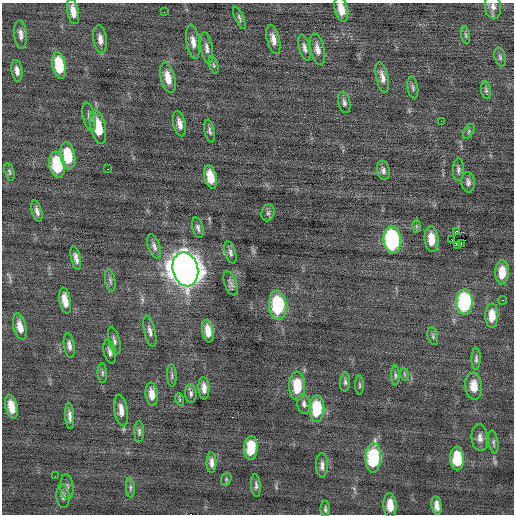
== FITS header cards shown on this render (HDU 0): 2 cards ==
NAXIS1  =                  512 / Axis length
NAXIS2  =                  512 / Axis length

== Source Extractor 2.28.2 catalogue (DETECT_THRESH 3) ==
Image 512 x 512 px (HDU 0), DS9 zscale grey, 1 PNG px = 1 image px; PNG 516 x 516 px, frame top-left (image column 1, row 512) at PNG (2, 3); each listed source drawn as its Kron ellipse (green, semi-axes under 4 px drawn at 4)
Background -0.0276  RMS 0.77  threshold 2.31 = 3 sigma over >= 5 px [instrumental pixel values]
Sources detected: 100; all 100 listed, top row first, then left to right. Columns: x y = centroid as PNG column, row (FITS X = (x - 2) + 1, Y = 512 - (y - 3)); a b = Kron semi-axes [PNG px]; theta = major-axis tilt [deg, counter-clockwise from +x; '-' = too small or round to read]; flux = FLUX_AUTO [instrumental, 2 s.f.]
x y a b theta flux
493 7 12 8 -81 280
341 9 12 6 -76 620
73 11 13 5 -79 510
164 12 2 2 - 230
239 18 12 4 -66 120
21 34 14 6 -85 280
466 35 9 3 -79 97
100 39 14 6 -83 350
273 39 15 6 -76 360
193 42 17 7 -81 380
207 48 16 5 -81 250
305 48 13 5 -76 220
317 49 16 7 -77 390
500 57 10 5 -75 130
59 65 13 6 -80 1700
214 65 8 4 -72 86
17 71 11 5 -82 280
382 77 15 6 -77 340
168 78 16 7 -76 670
413 87 11 5 -81 130
486 90 9 5 -81 110
344 102 11 6 -78 170
89 117 15 6 -76 240
441 121 2 2 - 62
180 124 13 6 -76 350
98 127 17 7 -78 1500
210 131 11 5 -79 150
469 131 8 4 60 98
68 156 14 7 -81 1500
57 165 13 7 -82 2200
108 169 2 2 - 47
383 170 10 6 -80 190
458 170 11 5 89 160
9 172 9 4 -74 99
210 177 12 6 -76 830
468 182 10 6 -84 200
37 211 11 5 -74 210
268 213 8 6 75 140
416 226 6 4 -89 79
198 228 10 5 -75 150
456 231 4 2 - 170
431 239 13 7 -85 790
451 239 3 2 - 1100
392 240 13 9 -84 7100
461 243 3 2 - 54
458 245 3 3 - 330
154 246 13 5 -71 210
230 253 11 5 -73 160
76 258 12 4 -77 260
185 269 17 12 -76 82000
502 272 12 6 90 910
110 281 11 5 -80 130
231 283 13 6 -70 190
65 300 13 5 -80 600
502 300 4 2 - 120
464 302 13 8 -90 5400
278 305 14 8 -86 3600
492 316 12 6 89 720
20 327 13 6 -76 490
150 331 16 5 -77 260
208 331 11 5 -81 600
433 336 9 5 -77 110
114 341 14 5 -75 190
69 345 12 5 -81 230
110 352 12 6 -76 220
476 359 11 4 88 130
102 373 10 4 -86 110
404 374 6 4 -71 81
172 375 11 4 -88 130
395 375 10 3 90 100
345 382 9 5 87 130
360 385 9 3 -90 80
297 386 14 8 -89 1500
474 386 13 8 -85 640
204 388 11 5 -86 340
191 393 9 5 -88 150
152 394 11 6 -83 520
179 399 6 4 -71 64
304 404 10 6 -79 190
11 407 12 6 -77 670
317 409 13 7 -90 2200
121 410 16 6 -82 440
70 416 13 4 -87 240
139 432 10 5 -90 130
480 438 13 8 -85 300
493 442 12 4 -80 120
251 448 12 6 88 1500
373 458 15 7 88 4000
457 458 12 7 -86 1600
211 463 10 5 -89 260
322 465 12 6 90 240
55 476 2 2 - 57
226 479 7 5 71 79
256 485 11 5 -85 150
67 487 13 6 -84 220
130 488 9 4 -86 110
63 496 12 6 -88 190
390 505 12 6 -87 700
437 505 9 5 -82 310
325 509 8 4 -89 110
At the frame edge (FLAGS 8, measured only in part): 2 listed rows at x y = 493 7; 341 9